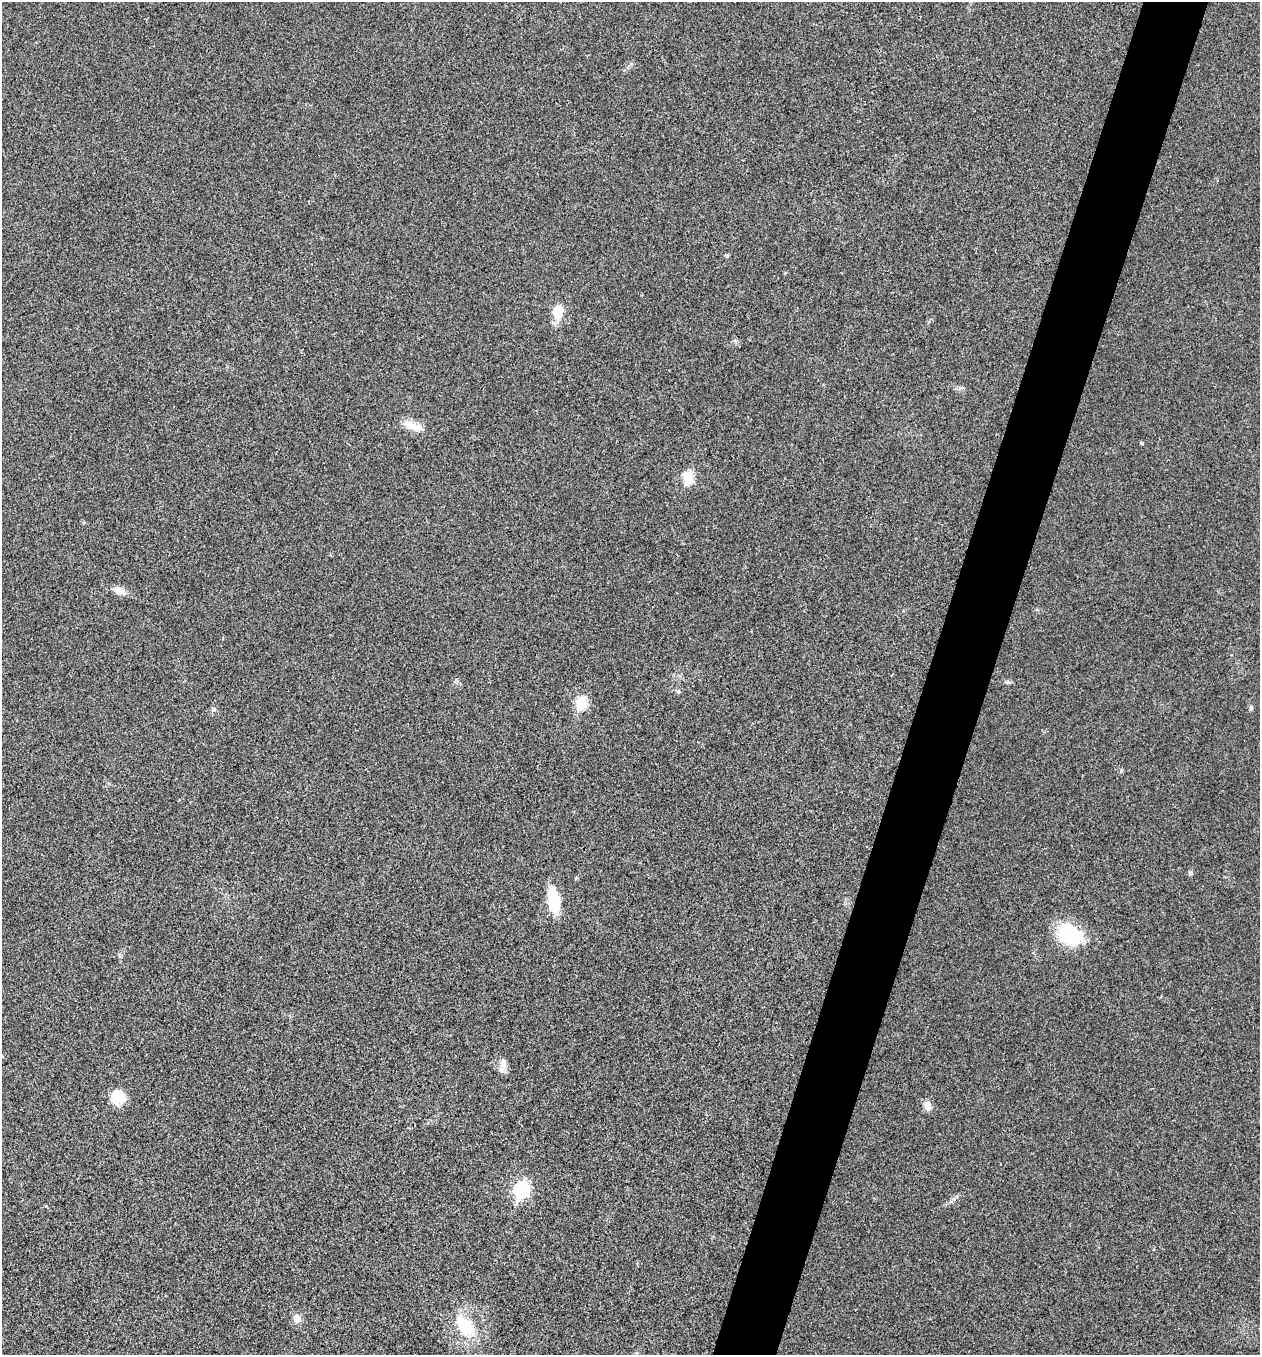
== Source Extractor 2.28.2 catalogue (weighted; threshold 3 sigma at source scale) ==
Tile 10 of 4 x 4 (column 2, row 3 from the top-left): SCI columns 1532-2789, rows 1359-2711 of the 5440 x 5425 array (HDU 1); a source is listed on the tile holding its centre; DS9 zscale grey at full resolution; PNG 1262 x 1357 px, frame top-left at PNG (2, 2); no overlay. Shown black and unused: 5% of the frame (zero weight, under 3 of 4 exposures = <1% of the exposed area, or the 3 px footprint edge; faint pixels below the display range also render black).
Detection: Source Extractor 2.28.2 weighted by HDU 2 'WHT'; one run over the whole footprint, this tile lists its part. Background 0.0206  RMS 0.0057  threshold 0.0256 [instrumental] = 3 sigma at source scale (4.5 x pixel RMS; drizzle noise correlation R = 1.50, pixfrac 1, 0.05/0.05 arcsec/px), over >= 5 px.
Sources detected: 21; all 21 listed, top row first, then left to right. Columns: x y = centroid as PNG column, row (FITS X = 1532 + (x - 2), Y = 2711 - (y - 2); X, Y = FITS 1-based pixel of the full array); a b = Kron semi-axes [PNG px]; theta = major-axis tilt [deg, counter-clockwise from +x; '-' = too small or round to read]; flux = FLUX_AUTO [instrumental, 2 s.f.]
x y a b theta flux
557 312 15 11 -86 12
735 340 7 4 0 1
413 426 26 10 -21 8.1
1142 443 5 4 - 0.77
688 477 7 6 - 36
119 591 16 9 -16 5
1008 682 7 4 -1 1
678 691 6 5 - 0.98
581 703 7 6 - 38
1251 707 7 5 76 1.1
213 709 6 5 - 1
1121 771 6 5 - 0.82
1190 873 6 6 - 1.2
554 901 18 8 -78 35
1070 934 30 22 -33 33
503 1063 16 9 -79 4.4
118 1097 17 16 - 11
927 1105 12 9 -74 4.2
521 1190 8 7 - 100
297 1319 10 9 - 4.4
465 1326 32 17 -52 23
Unlisted compact peaks at least as high as the median listed source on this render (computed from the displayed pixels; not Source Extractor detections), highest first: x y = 954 1199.